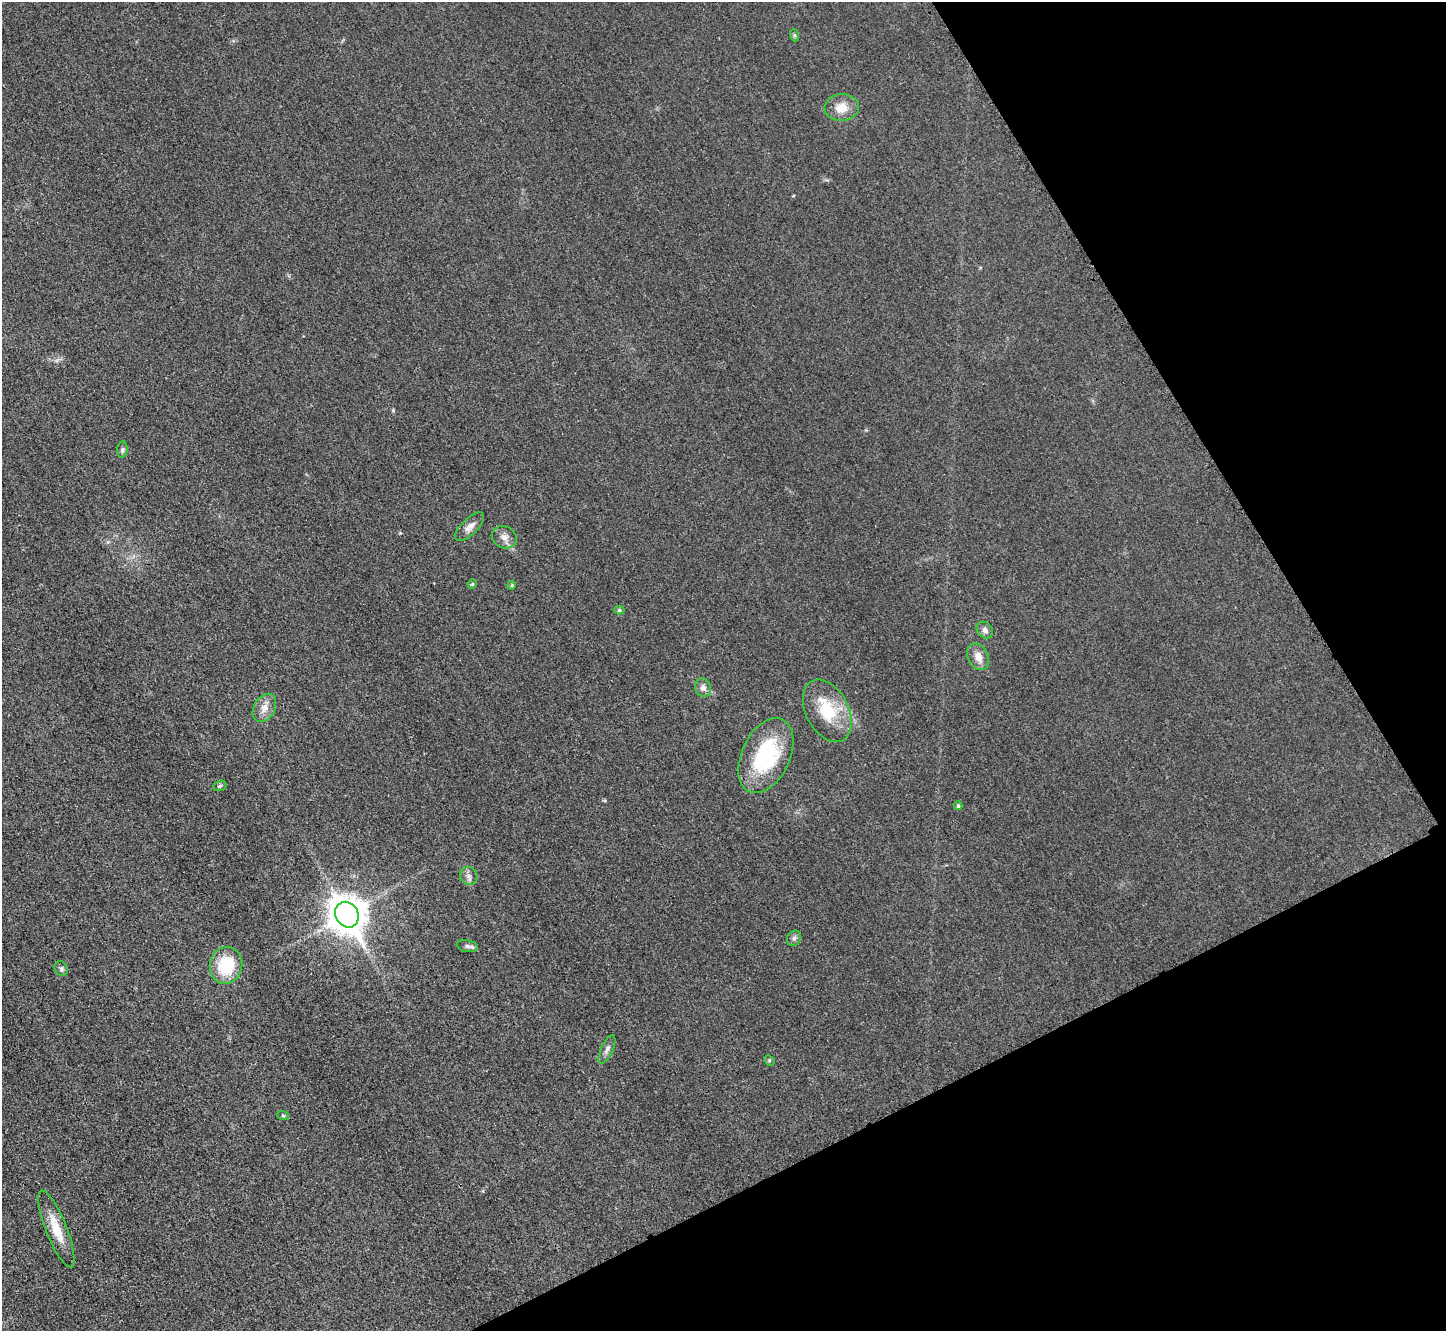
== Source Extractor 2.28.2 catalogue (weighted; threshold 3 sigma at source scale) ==
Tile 12 of 4 x 4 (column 4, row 3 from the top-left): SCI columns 4348-5791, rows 1635-2963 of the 5798 x 5788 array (HDU 1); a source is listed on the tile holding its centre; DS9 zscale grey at full resolution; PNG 1448 x 1333 px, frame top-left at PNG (2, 2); each listed source drawn as its Kron ellipse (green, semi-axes under 4 px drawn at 4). Shown black and unused: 24% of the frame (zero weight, under 3 of 4 exposures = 1% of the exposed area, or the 3 px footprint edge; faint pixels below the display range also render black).
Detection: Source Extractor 2.28.2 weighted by HDU 2 'WHT'; one run over the whole footprint, this tile lists its part. Background 0.0298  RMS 0.0057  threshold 0.0259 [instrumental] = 3 sigma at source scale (4.5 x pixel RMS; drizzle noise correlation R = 1.50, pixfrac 1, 0.05/0.05 arcsec/px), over >= 5 px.
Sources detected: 26; all 26 listed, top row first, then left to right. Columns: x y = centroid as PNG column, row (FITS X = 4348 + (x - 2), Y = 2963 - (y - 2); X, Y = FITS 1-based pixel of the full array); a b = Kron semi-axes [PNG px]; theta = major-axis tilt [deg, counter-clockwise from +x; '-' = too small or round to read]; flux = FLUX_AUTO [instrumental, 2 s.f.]
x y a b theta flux
794 35 6 4 -72 0.74
842 108 17 13 4 8.5
122 450 8 5 84 1.3
470 527 18 8 44 4
504 537 12 11 - 4
472 584 5 4 - 0.68
512 585 4 4 - 0.69
619 610 5 4 - 0.87
985 630 9 7 -46 2.5
978 657 14 10 -64 5.4
703 688 10 8 -67 3
264 708 15 10 60 5.2
827 711 33 21 -63 24
766 756 40 24 65 47
220 786 7 5 21 1
958 806 4 3 - 0.93
469 876 9 8 - 2.5
347 915 13 11 -59 1300
794 938 8 6 57 1.7
467 946 11 6 -12 1.8
226 965 18 16 78 26
61 968 8 6 -59 1.3
607 1049 15 6 65 2.6
769 1060 6 4 -46 0.82
283 1115 6 4 -20 0.75
56 1229 41 10 -68 14